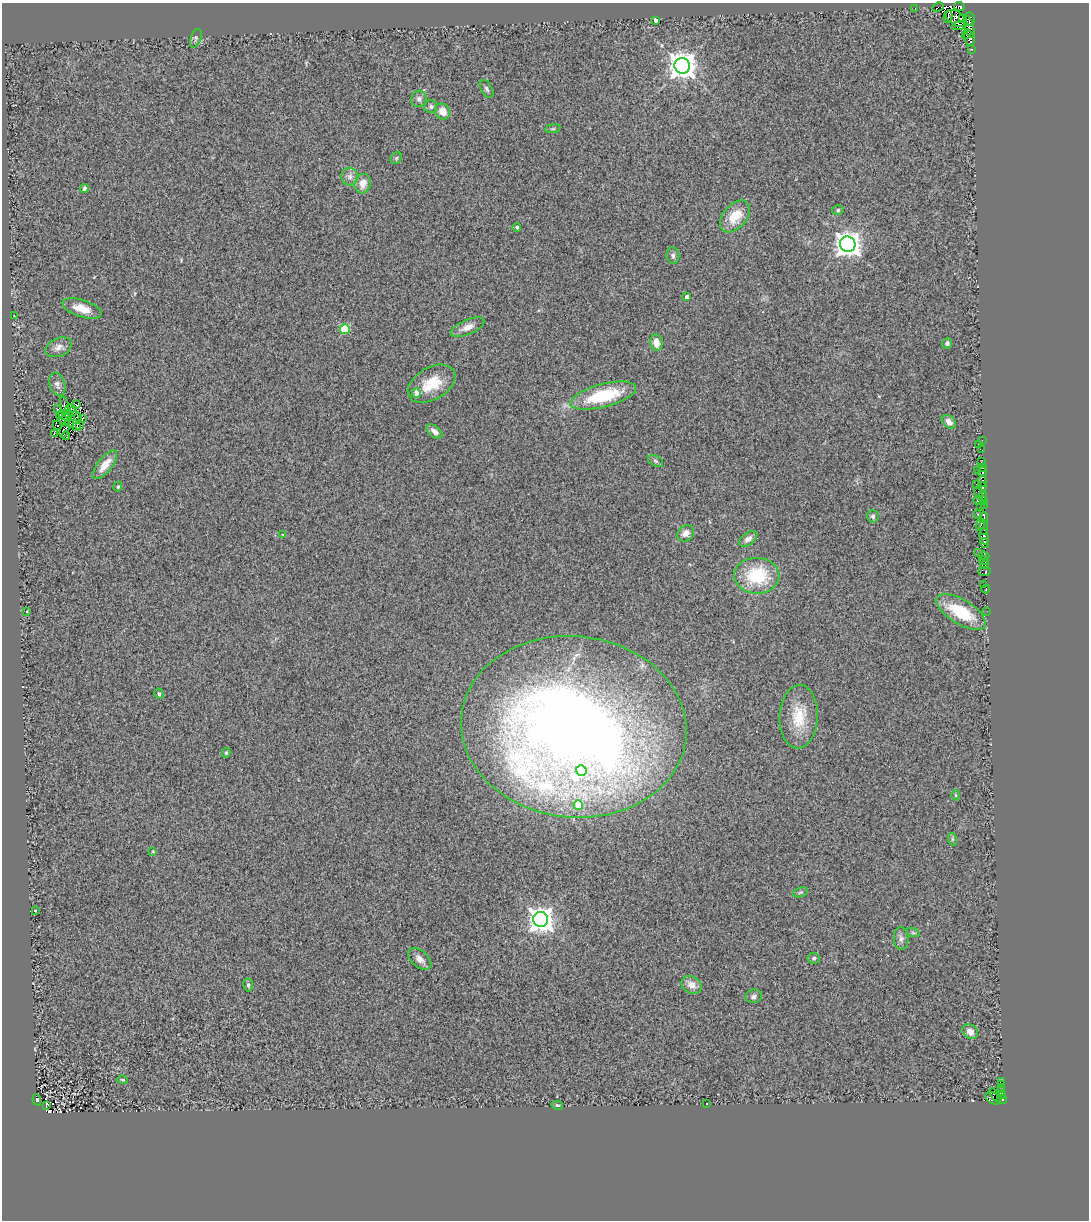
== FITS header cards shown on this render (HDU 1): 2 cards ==
NAXIS1  =                 1087
NAXIS2  =                 1218

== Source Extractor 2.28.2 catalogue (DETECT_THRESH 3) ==
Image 1087 x 1218 px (HDU 1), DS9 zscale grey, 1 PNG px = 1 image px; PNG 1091 x 1222 px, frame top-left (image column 1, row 1218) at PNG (2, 3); each listed source drawn as its Kron ellipse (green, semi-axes under 4 px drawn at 4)
Background 0.726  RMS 0.5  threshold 1.51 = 3 sigma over >= 5 px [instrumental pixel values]
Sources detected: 142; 9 with non-positive FLUX_AUTO (blend fragments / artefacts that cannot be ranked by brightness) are neither listed nor drawn; the other 133 listed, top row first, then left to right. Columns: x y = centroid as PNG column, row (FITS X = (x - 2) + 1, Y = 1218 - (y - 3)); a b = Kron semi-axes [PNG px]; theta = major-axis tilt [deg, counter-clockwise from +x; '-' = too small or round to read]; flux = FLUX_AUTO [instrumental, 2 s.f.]
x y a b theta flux
959 6 5 3 - 1800
938 7 6 3 28 260
915 8 3 2 - 28
948 17 6 3 80 690
956 18 11 7 -34 990
962 18 3 3 - 1200
969 19 7 6 - 190
656 20 4 3 - 1000
959 25 8 3 17 740
970 27 11 4 -77 280
966 34 5 3 - 1000
196 38 10 5 71 80
969 39 8 5 -77 4500
972 49 3 3 - 480
682 66 8 7 - 47000
487 89 10 5 -59 93
419 99 8 7 - 120
431 107 6 6 - 86
443 111 8 7 - 380
553 129 7 3 8 49
396 158 6 5 - 59
350 177 9 8 - 170
363 184 10 8 75 350
84 189 4 4 - 78
838 210 6 4 17 56
735 216 18 11 49 780
517 227 4 4 - 81
848 244 8 7 - 35000
673 256 8 6 -83 100
687 297 4 4 - 140
82 309 20 8 -18 550
14 316 3 2 - 180
467 327 18 7 24 270
345 329 5 5 - 1600
656 343 8 6 -83 310
947 343 5 5 - 100
58 347 14 9 23 220
57 384 12 7 -72 150
432 384 26 16 30 990
416 393 5 4 - 280
603 396 34 11 15 2100
76 404 4 2 - 51
64 406 9 3 -80 83
70 408 5 2 - 18
57 409 3 2 - 61
72 412 5 2 - 8.9
69 414 4 2 - 25
59 415 4 2 - 38
65 416 8 3 -29 49
78 417 4 2 - 24
82 418 3 2 - 23
65 420 5 2 - 39
949 422 8 5 -42 170
69 423 5 3 - 51
57 425 5 3 - 91
79 425 2 2 - 37
77 427 3 2 - 25
65 429 9 4 70 21
434 431 9 5 -38 180
54 434 3 2 - 76
66 436 4 2 - 1.7
982 440 2 2 - 92
978 444 3 2 - 220
982 450 4 2 - 67
655 461 8 5 -28 64
982 462 3 2 - 73
105 465 17 7 52 430
983 467 3 2 - 54
978 471 4 2 - 99
982 472 5 3 - 830
982 481 6 4 86 1800
976 484 3 2 - 46
118 487 5 4 - 40
982 487 5 3 - 1400
978 492 5 3 - 180
983 496 5 3 - 490
978 500 5 3 - 640
984 501 3 2 - 250
984 505 2 2 - 73
981 507 2 2 - 88
978 515 4 3 - 100
873 516 6 6 - 77
984 517 5 3 - 1200
980 525 6 4 80 1600
984 527 7 2 -86 780
686 533 9 7 43 250
282 535 4 3 - 29
984 536 8 3 -82 2500
748 539 10 6 36 150
985 543 5 2 - 180
978 553 3 2 - 95
984 556 5 3 - 270
983 561 5 2 - 470
985 565 4 2 - 14
985 571 6 4 1 260
757 576 22 18 -2 1900
984 584 3 2 - 31
986 589 4 3 - 130
987 611 2 2 - 21
27 612 3 3 - 100
961 612 28 12 -31 1600
159 694 5 4 - 82
799 717 32 19 87 1100
574 727 113 90 -6 45000
226 753 5 4 - 54
581 770 5 5 - 1000
956 795 5 3 - 32
578 805 5 5 - 970
952 839 6 4 -72 46
153 851 4 3 - 26
800 892 8 4 19 57
35 911 3 3 - 200
541 919 8 7 - 34000
913 933 7 4 -19 55
901 938 11 7 -87 150
814 958 6 5 - 83
420 959 14 8 -41 230
248 985 6 5 - 82
692 985 10 8 -32 300
754 996 8 7 - 110
970 1032 8 7 - 210
122 1080 5 4 - 42
1001 1081 3 2 - 48
1001 1084 3 2 - 190
1001 1089 4 2 - 230
1002 1094 4 2 - 260
995 1095 8 3 -52 970
993 1098 8 5 -27 360
1002 1099 5 3 - 830
37 1100 5 3 - 570
707 1104 3 3 - 54
557 1105 6 4 -13 49
46 1106 4 3 - 89
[9 non-positive-flux detections neither listed nor drawn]